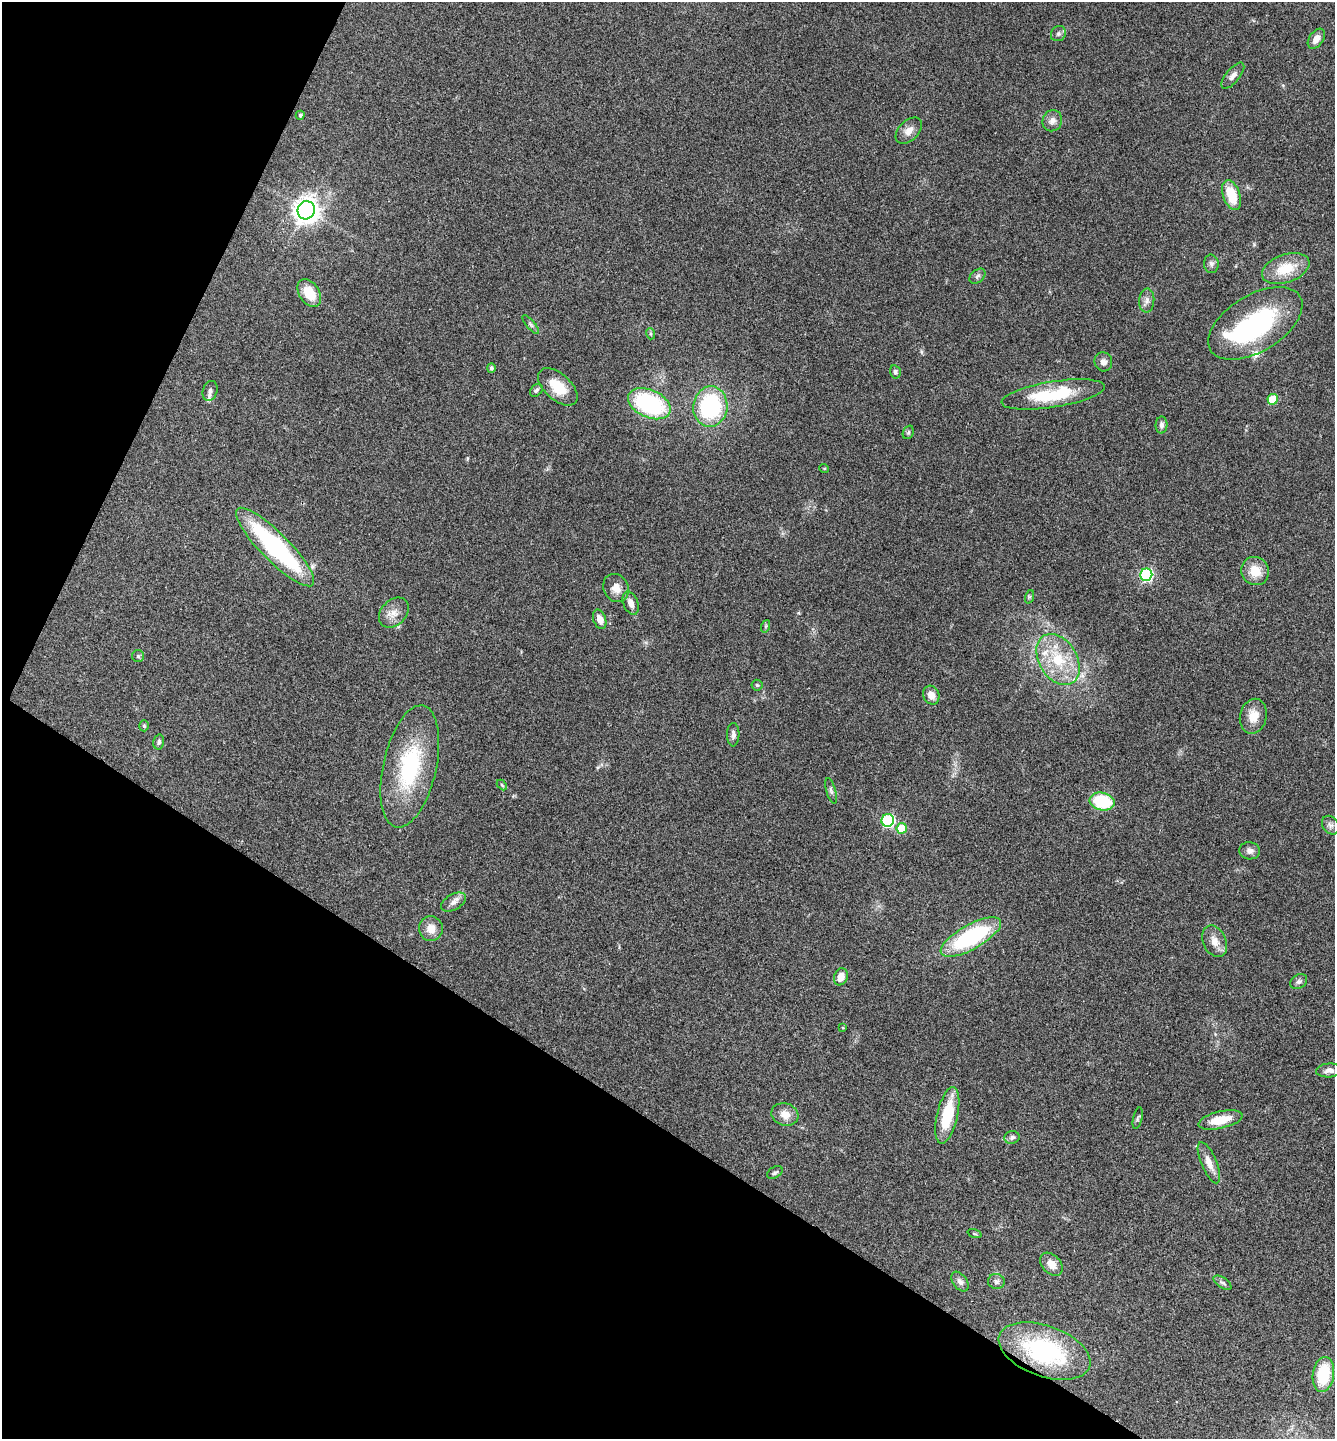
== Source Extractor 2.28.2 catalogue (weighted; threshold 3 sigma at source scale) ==
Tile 9 of 4 x 4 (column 1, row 3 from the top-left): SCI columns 286-1618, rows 1441-2877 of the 5766 x 5758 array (HDU 1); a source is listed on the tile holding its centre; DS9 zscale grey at full resolution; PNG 1337 x 1441 px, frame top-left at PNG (2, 2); each listed source drawn as its Kron ellipse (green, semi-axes under 4 px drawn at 4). Shown black and unused: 28% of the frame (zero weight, under 3 of 4 exposures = <1% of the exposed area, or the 3 px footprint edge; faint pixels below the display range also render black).
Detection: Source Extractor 2.28.2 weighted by HDU 2 'WHT'; one run over the whole footprint, this tile lists its part. Background 0.123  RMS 0.0064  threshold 0.0289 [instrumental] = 3 sigma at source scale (4.5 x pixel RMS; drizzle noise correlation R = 1.50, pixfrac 1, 0.05/0.05 arcsec/px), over >= 5 px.
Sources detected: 80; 1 inside a brighter object's white glare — neither listed nor drawn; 3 inside a brighter listed object's ellipse — not listed separately; the other 76 listed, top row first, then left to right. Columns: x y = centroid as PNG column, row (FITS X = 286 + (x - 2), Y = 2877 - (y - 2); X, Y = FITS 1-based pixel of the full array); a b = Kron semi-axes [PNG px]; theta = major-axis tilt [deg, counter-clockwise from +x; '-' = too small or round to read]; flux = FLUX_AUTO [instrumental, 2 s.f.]
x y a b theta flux
1058 34 8 7 - 1.7
1316 39 11 7 55 4.3
1233 76 16 7 51 3.4
300 115 4 4 - 1.1
1052 121 11 9 66 3.7
909 131 16 10 46 5.2
1231 195 15 8 -70 17
306 210 9 8 - 570
1211 264 9 7 -85 2.2
1286 268 24 14 19 18
977 276 9 6 40 1.6
309 293 15 10 -57 14
1147 300 12 7 85 3
1255 323 52 28 31 83
531 324 12 4 -50 1.5
651 334 5 3 - 0.79
1103 362 10 8 -66 3.2
491 368 5 4 - 1.4
895 372 6 5 - 1.5
558 387 24 13 -42 15
536 390 7 5 44 1.7
210 391 10 7 71 2.6
1053 394 52 13 9 37
1273 399 5 5 - 18
649 404 22 14 -24 72
710 406 20 17 83 65
1161 425 8 6 87 2.3
908 432 7 5 68 1.2
824 468 5 3 - 0.51
275 547 53 14 -45 99
1255 571 14 13 - 12
1146 575 6 6 - 94
616 588 14 12 -61 6.2
1029 597 7 4 72 1
631 603 12 7 -68 4.2
394 613 17 12 46 6.4
600 619 10 6 -71 4.7
766 626 6 4 71 0.84
138 656 6 6 - 1.2
1058 659 28 19 -58 28
757 685 5 5 - 0.9
931 695 10 8 -65 5
1253 716 17 13 76 9.4
144 726 5 4 - 0.99
733 735 12 6 89 2.3
159 742 7 5 77 1.7
410 766 62 26 77 60
502 785 6 3 -45 0.74
831 791 13 5 -74 1.8
1102 802 12 9 -12 34
888 820 6 6 - 78
1331 825 10 7 -54 2.5
902 828 5 5 - 19
1250 851 10 8 -6 3
454 902 14 7 30 3.6
431 929 12 12 - 7.1
971 937 34 12 29 70
1215 941 16 11 -66 6.5
841 977 9 6 69 6.3
1299 981 9 6 32 1.9
843 1028 4 3 - 0.58
1329 1070 13 7 3 3.2
785 1114 14 11 -19 6.7
947 1115 29 10 77 27
1138 1118 11 4 76 1.2
1220 1120 22 8 13 13
1012 1137 7 6 - 1.9
1209 1163 22 7 -67 7
775 1172 8 5 32 1.4
975 1234 7 3 -19 0.68
1051 1264 13 9 -47 6.3
960 1282 11 7 -55 2.8
996 1282 8 7 - 2.1
1222 1283 10 5 -35 1.6
1045 1351 48 25 -19 79
1323 1374 18 10 82 30
Overlapping masked pixels (flux is a lower limit): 1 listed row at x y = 1045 1351